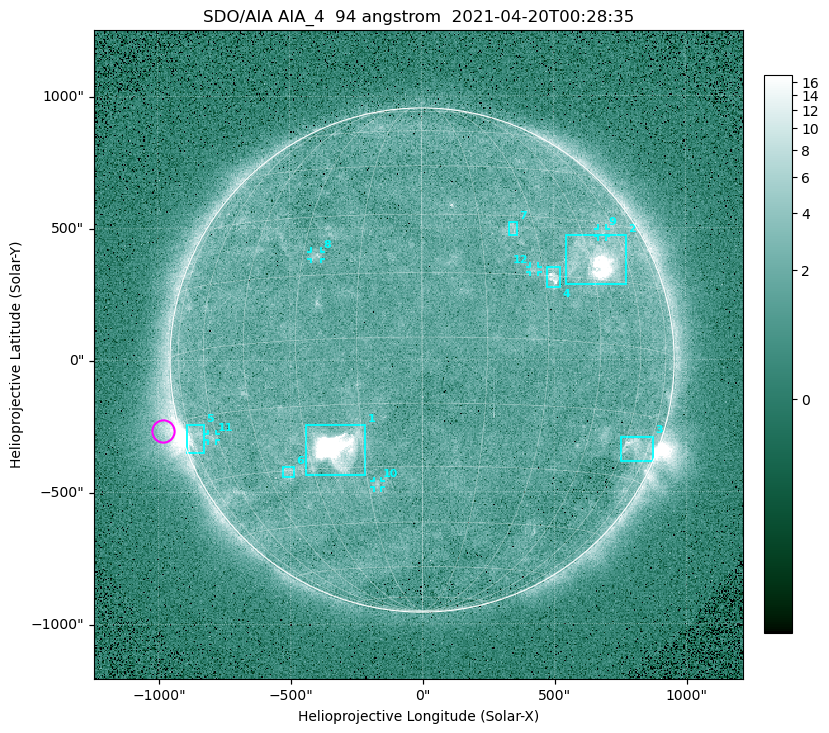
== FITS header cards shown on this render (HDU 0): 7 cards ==
TELESCOP= 'SDO/AIA '
INSTRUME= 'AIA_4   '
WAVELNTH=                   94
WAVEUNIT= 'angstrom'
DATE-OBS= '2021-04-20T00:28:35.12'
CTYPE1  = 'HPLN-TAN'
CTYPE2  = 'HPLT-TAN'

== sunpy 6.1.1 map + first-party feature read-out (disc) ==
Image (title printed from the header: SDO/AIA AIA_4  94 angstrom  2021-04-20T00:28:35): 512 x 512 px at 4.8 arcsec/px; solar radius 955 arcsec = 199 px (full disc in frame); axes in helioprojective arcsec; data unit not stated in the header (colour bar unlabelled)
Orientation: roll -0.138 deg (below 1 deg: not rotated)
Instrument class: DISC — disc imager (sunpy class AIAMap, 94 A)
Bright regions (active regions / flare kernels): reference = the median radial profile (limb darkening/brightening removed); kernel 5 px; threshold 5 sigma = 2.41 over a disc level ~1.73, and >= 1.15x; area >= 9 px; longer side >= 5 px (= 24 arcsec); searched inside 0.97 R_sun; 12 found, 12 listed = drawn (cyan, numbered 1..; 5 of them under ~33 arcsec drawn as corner ticks so the feature stays visible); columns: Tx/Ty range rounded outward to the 10 arcsec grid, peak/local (2 s.f.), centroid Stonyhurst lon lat
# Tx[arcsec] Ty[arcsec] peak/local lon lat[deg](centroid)
1 -440..-210 -440..-240 486 -22 -25
2 540..780 280..470 30 +47 +20
3 750..880 -390..-290 4.7 +67 -22
4 470..530 270..350 5.8 +32 +15
5 -900..-820 -350..-240 7.3 -72 -19
6 -530..-480 -440..-400 2.9 -38 -30
7 330..370 470..520 2.9 +24 +26
8 -420..-380 380..410 3.1 -26 +20
9 670..700 460..500 2.8 +54 +27
10 -180..-160 -480..-450 2.8 -12 -34
11 -810..-780 -300..-280 2.7 -63 -20
12 410..440 330..360 2.7 +27 +16
Off-limb structures (1.02-1.3 R_sun): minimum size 50 px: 6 found; the strongest spans PA ~90..115 deg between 1.02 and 1.22 R_sun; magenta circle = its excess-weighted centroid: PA ~105 deg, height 1.06 R_sun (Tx ~-980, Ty ~-270 arcsec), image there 4.4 x the reference